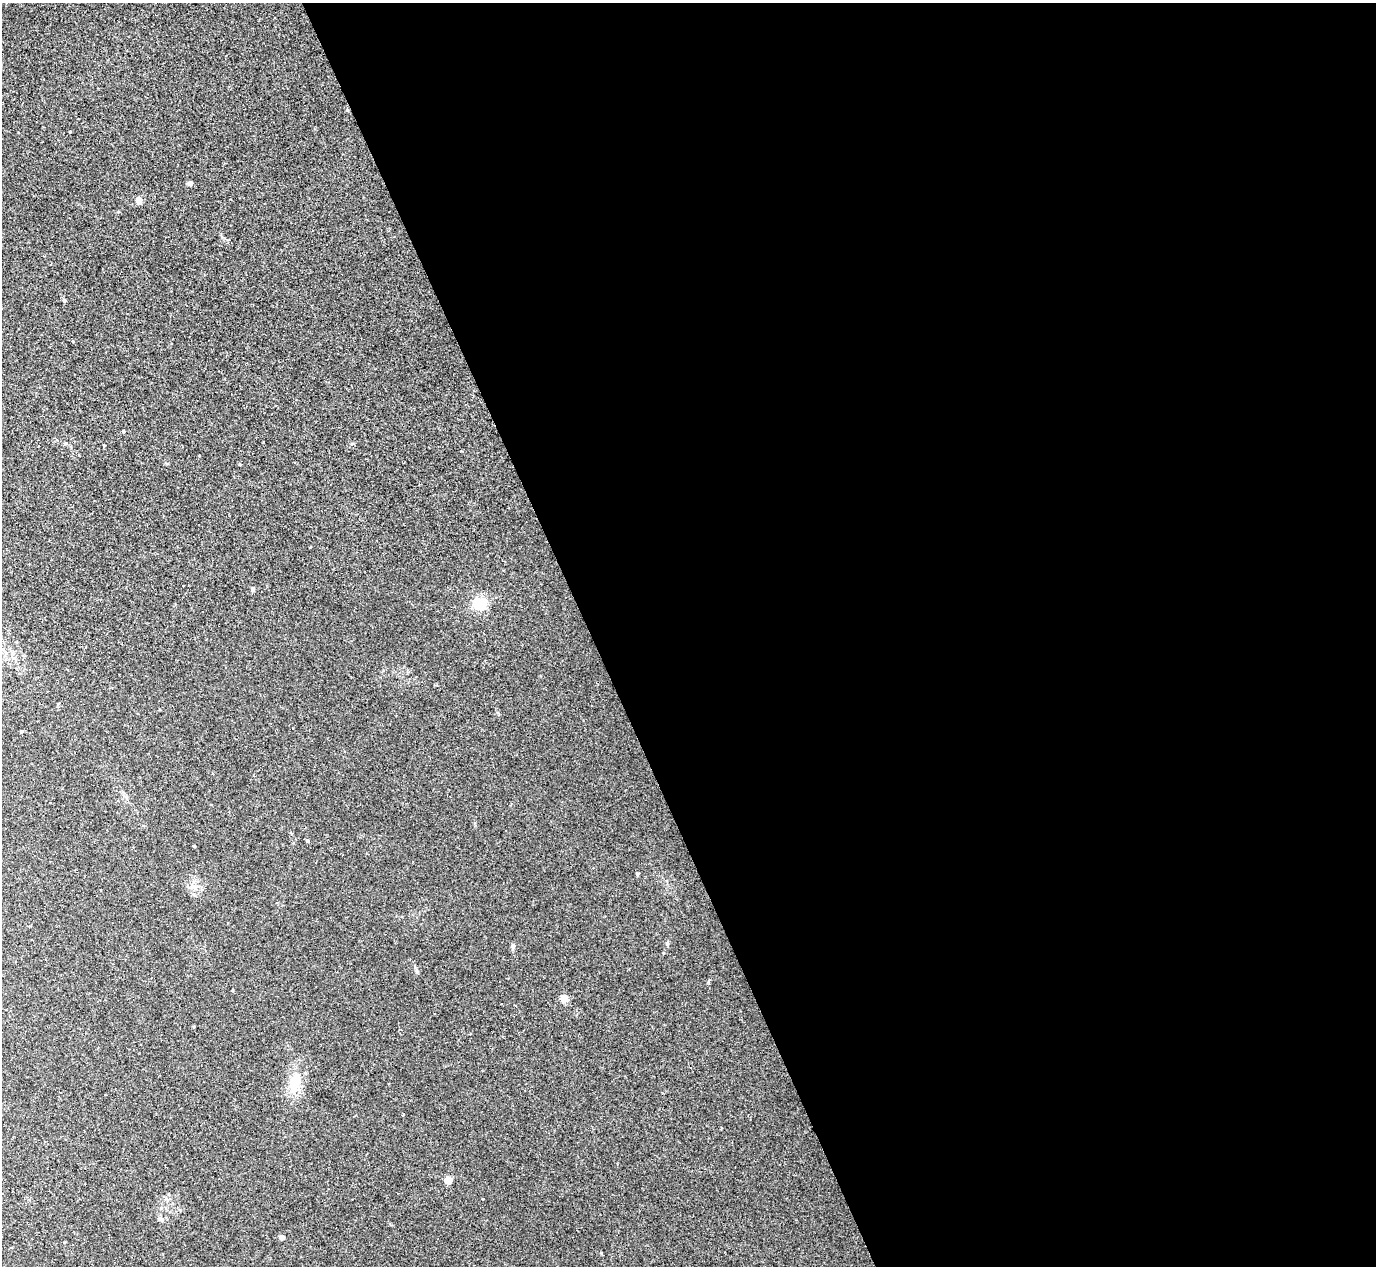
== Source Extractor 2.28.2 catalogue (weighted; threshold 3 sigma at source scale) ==
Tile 8 of 4 x 4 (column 4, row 2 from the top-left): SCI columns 4166-5539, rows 2711-3974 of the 5567 x 5545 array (HDU 1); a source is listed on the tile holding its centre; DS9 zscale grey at full resolution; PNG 1378 x 1268 px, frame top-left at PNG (2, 3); no overlay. Shown black and unused: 57% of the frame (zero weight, under 2 of 3 exposures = <1% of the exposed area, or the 3 px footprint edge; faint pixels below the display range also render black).
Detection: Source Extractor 2.28.2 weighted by HDU 2 'WHT'; one run over the whole footprint, this tile lists its part. Background 0.0497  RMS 0.0076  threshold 0.0343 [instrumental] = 3 sigma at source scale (4.5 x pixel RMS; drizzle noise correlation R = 1.50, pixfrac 1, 0.05/0.05 arcsec/px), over >= 5 px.
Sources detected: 21; all 21 listed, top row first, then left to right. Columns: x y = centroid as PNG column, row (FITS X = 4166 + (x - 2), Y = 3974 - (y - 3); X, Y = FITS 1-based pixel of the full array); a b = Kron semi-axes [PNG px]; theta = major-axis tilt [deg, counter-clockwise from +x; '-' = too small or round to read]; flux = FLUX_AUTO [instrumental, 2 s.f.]
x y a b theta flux
190 183 4 4 - 4.2
139 200 4 4 - 12
64 300 5 4 - 0.94
73 341 4 3 - 0.55
123 431 4 3 - 0.67
240 464 4 3 - 0.94
253 589 6 5 - 1
480 603 5 5 - 120
22 732 3 3 - 1.1
307 841 4 4 - 1.3
194 846 3 3 - 0.8
637 874 3 3 - 1.2
667 944 6 5 - 1.1
513 946 8 5 85 1.6
233 990 4 2 - 0.5
564 998 4 4 - 18
194 1027 5 3 - 0.67
295 1083 27 15 76 16
448 1180 4 4 - 20
160 1219 9 5 -24 1.9
281 1237 4 4 - 7
Unlisted compact peaks at least as high as the median listed source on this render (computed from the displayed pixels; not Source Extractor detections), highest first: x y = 601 1253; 70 132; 483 1199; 417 972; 708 982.